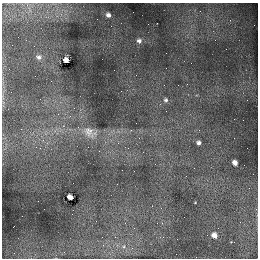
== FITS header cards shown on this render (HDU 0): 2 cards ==
NAXIS1  =                  256
NAXIS2  =                  256

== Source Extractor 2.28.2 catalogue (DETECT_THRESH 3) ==
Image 256 x 256 px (HDU 0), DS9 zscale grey, 1 PNG px = 1 image px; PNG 260 x 260 px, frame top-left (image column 1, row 256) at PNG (2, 3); no overlay
Background 0.0338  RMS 0.0057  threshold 0.017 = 3 sigma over >= 5 px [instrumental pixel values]
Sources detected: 13; all 13 listed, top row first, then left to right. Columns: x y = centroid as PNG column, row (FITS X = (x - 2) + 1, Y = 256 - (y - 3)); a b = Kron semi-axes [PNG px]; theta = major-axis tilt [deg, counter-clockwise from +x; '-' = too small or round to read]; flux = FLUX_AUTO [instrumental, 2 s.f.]
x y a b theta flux
108 15 6 5 - 1.8
139 41 6 5 - 1.5
39 57 7 5 -20 1.2
66 60 4 4 - 4.3
166 100 6 5 - 0.93
89 131 13 12 - 2.9
199 143 4 4 - 1.2
235 163 5 4 - 2.6
70 197 4 4 - 4.1
162 223 3 3 - 0.24
214 235 5 4 - 2.8
163 237 4 3 - 0.27
64 252 4 4 - 0.33